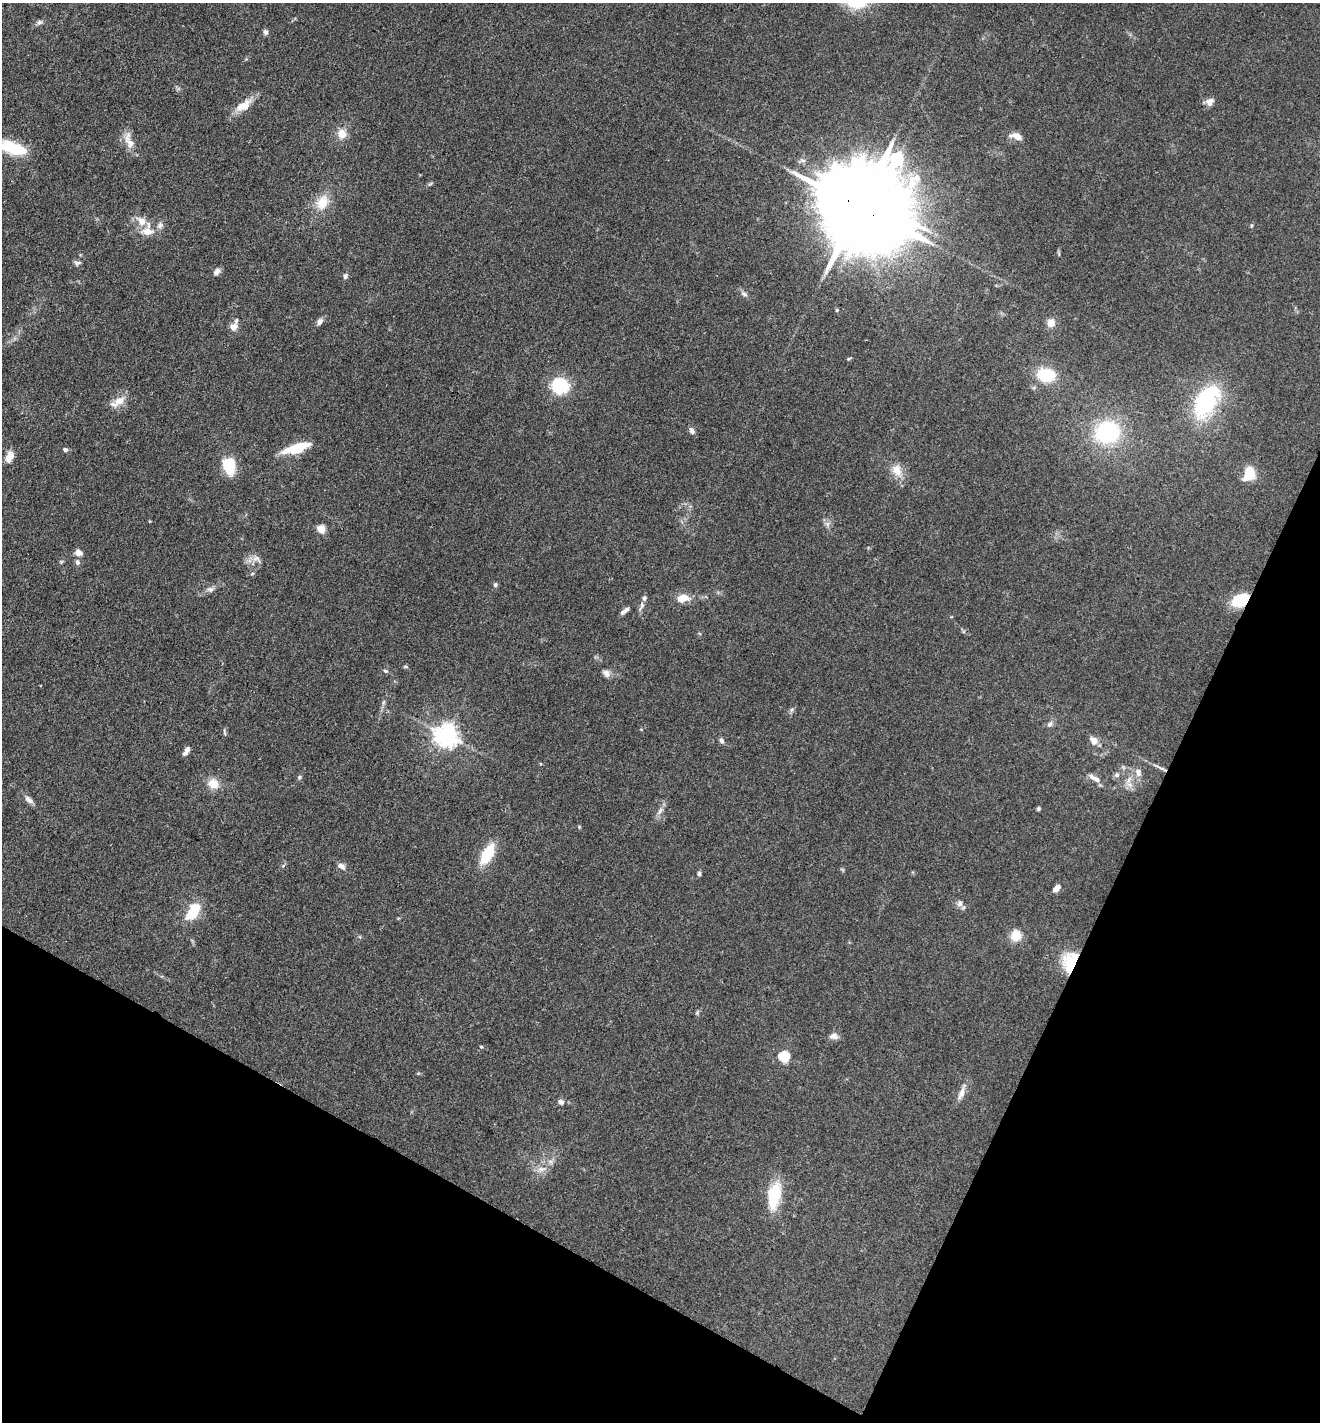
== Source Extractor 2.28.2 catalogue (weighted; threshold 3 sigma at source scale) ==
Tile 15 of 4 x 4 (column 3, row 4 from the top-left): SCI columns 2916-4233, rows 3-1422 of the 5694 x 5685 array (HDU 1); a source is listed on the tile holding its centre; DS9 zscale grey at full resolution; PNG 1322 x 1424 px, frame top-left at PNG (2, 3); no overlay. Shown black and unused: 24% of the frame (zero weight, under 3 of 4 exposures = <1% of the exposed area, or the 3 px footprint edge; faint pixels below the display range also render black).
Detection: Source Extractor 2.28.2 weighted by HDU 2 'WHT'; one run over the whole footprint, this tile lists its part. Background 0.083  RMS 0.0063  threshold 0.0283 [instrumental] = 3 sigma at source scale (4.5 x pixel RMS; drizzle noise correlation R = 1.50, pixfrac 1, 0.05/0.05 arcsec/px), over >= 5 px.
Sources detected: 90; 1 inside a brighter object's white glare — not listed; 8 inside a brighter listed object's ellipse — not listed separately; the other 81 listed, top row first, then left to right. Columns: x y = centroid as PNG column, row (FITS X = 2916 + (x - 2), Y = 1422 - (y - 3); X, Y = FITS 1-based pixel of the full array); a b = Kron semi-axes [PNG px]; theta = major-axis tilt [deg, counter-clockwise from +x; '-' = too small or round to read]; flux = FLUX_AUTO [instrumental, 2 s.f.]
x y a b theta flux
39 22 8 6 37 1.7
266 32 8 6 -65 1.7
1209 102 10 8 38 3.9
243 106 25 12 33 9.6
342 134 13 11 -82 6.7
1016 136 14 7 -13 5.9
129 141 24 10 -69 7.9
19 150 28 14 -9 17
430 184 7 4 43 0.96
322 202 20 14 61 13
860 207 28 26 -27 14000
148 231 17 11 -4 8
77 263 9 6 -7 1.6
217 272 10 6 40 2.6
345 276 7 6 - 1.7
744 294 10 6 -25 2.1
837 310 4 4 - 0.65
320 321 9 7 60 2.5
1051 323 8 8 - 5.9
233 327 8 7 - 4.5
848 359 6 3 31 0.71
1046 375 13 9 -7 36
560 386 19 16 -14 26
119 401 16 10 33 7.8
1206 402 38 21 58 65
692 431 8 6 -66 2.5
1107 432 22 20 16 63
291 449 27 13 5 13
65 450 5 4 - 2.4
9 457 13 8 70 5.8
229 466 13 10 -79 28
897 470 20 13 -61 8.4
1249 474 15 10 62 15
827 524 7 6 - 2
321 529 5 5 - 21
78 553 10 8 -35 3.5
256 559 14 8 -22 4.1
77 562 7 5 -58 1.7
495 585 6 5 - 1.2
210 589 10 7 3 2.4
683 598 12 7 11 9.6
1240 600 17 12 29 23
641 606 14 5 70 2.4
625 610 13 5 35 2.4
405 667 7 3 -8 0.79
385 671 6 4 -21 1
606 673 11 8 -44 3.1
384 702 6 4 70 1
791 710 7 4 71 1.2
1050 724 10 6 52 2
224 732 11 2 -73 0.68
446 736 8 7 - 520
1093 740 11 8 -51 4.3
721 741 7 5 -79 1.9
187 749 8 6 62 1.8
1160 768 22 3 -25 3.2
1138 772 11 8 -73 3.6
1117 775 7 7 - 1.8
299 777 6 5 - 1
1096 779 12 7 -25 3.6
1129 779 11 5 64 3.3
213 784 13 11 -40 8.3
29 800 13 7 -39 3
1038 809 5 4 - 1.1
660 811 11 6 57 2.9
579 827 4 4 - 0.63
487 854 19 9 60 23
341 866 11 7 -27 2.9
699 873 6 5 - 1.2
1056 889 9 6 45 3.3
960 903 9 7 79 2.7
193 911 21 10 58 20
1016 936 13 12 - 9.7
1070 961 24 17 74 22
834 1036 12 8 -8 3.1
481 1047 5 4 - 0.74
784 1056 6 5 - 52
961 1093 22 7 71 4.9
561 1102 7 6 - 2.6
541 1169 14 7 4 4.1
774 1195 25 11 80 30
Overlapping masked pixels (flux is a lower limit): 4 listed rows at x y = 860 207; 1240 600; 1160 768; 1070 961
Isophote crosses this tile's border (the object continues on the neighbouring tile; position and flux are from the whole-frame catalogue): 1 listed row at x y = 19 150